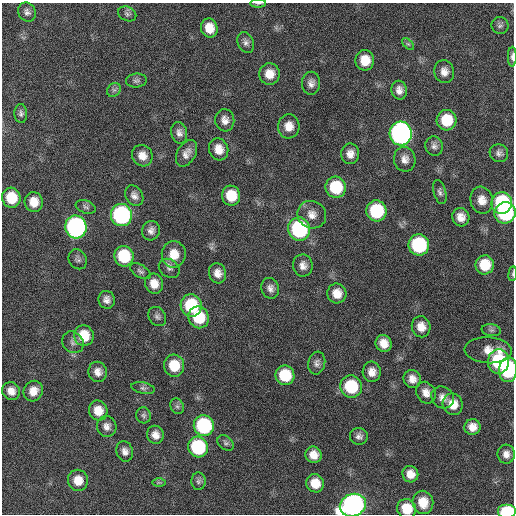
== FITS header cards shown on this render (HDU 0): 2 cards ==
NAXIS1  =                  512 / Axis length
NAXIS2  =                  512 / Axis length

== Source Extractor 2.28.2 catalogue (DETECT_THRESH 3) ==
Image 512 x 512 px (HDU 0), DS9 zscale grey, 1 PNG px = 1 image px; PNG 516 x 516 px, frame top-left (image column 1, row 512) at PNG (2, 3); each listed source drawn as its Kron ellipse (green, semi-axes under 4 px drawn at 4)
Background 115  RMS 11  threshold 34.1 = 3 sigma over >= 5 px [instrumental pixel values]
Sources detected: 105; all 105 listed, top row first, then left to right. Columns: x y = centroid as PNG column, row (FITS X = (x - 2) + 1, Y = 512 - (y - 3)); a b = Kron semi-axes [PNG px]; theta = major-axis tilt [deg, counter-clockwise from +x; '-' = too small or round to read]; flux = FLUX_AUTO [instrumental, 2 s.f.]
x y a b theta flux
258 3 8 3 1 1200
27 12 10 8 -60 3300
127 14 9 7 -25 2400
500 25 8 8 - 2400
209 28 9 8 - 11000
246 42 11 8 -65 3300
408 44 7 4 -43 1400
512 57 10 4 89 2300
365 60 10 9 - 14000
444 72 11 10 - 6100
269 74 11 10 - 9900
136 80 10 7 6 2400
311 83 11 9 85 4600
114 90 7 6 - 2200
399 90 9 7 -80 4900
21 113 9 6 -86 2400
225 120 11 9 -83 5300
447 120 10 10 - 24000
289 126 12 11 - 8700
179 133 11 8 -79 4100
401 133 12 11 - 300000
434 146 10 8 -72 3300
219 149 11 9 -73 8900
187 153 14 9 60 6000
499 153 9 8 - 3300
350 154 10 9 - 6100
142 156 11 10 - 8100
405 159 12 10 -79 5700
336 187 10 10 - 33000
440 192 12 6 -75 2600
134 196 11 8 -58 4300
231 196 10 9 - 19000
11 198 10 9 - 21000
482 200 13 11 -75 8600
34 202 10 9 - 11000
502 203 11 10 - 66000
86 207 10 6 -19 2300
376 211 10 10 - 50000
505 213 11 10 - 82000
121 215 11 10 - 130000
312 215 14 13 - 8100
461 217 9 8 - 6800
76 227 11 10 - 230000
299 229 11 11 - 99000
151 231 10 9 - 4200
419 245 10 10 - 73000
174 254 13 12 - 13000
124 256 10 9 - 37000
78 259 10 8 -58 2700
303 265 11 9 -81 5600
485 265 9 9 - 19000
169 268 11 8 -36 3400
140 271 11 6 -31 2400
218 273 10 8 -74 6000
513 274 7 3 82 1100
154 284 10 9 - 9100
270 288 10 8 -73 4300
337 293 10 9 - 9100
107 300 9 8 - 4300
191 305 11 10 - 41000
157 316 10 8 -56 2700
199 317 11 10 - 28000
421 327 10 9 - 8600
491 330 9 6 -9 2000
84 336 10 9 - 18000
73 342 11 10 - 3700
384 343 8 8 - 8500
488 350 23 13 -3 11000
499 362 12 10 84 58000
317 363 11 8 79 3600
174 366 11 10 - 19000
508 370 12 9 83 57000
98 372 10 9 - 5600
372 372 10 9 - 6600
285 375 10 9 - 27000
412 379 9 8 - 6500
351 387 11 10 - 41000
143 388 12 5 -12 2400
11 391 9 8 - 6700
33 391 11 9 58 8300
426 393 11 9 -58 6400
443 397 12 10 -39 5700
453 404 11 10 - 10000
177 406 8 6 -61 2000
98 411 10 9 - 11000
144 415 8 7 - 2200
107 426 10 9 - 4400
204 426 10 10 - 81000
472 427 8 8 - 7300
155 435 9 8 - 5700
359 436 9 8 - 3300
226 443 9 6 -39 2100
198 447 10 9 - 61000
125 451 10 8 -73 4600
506 454 9 8 - 5100
313 455 8 8 - 7500
410 474 8 8 - 7900
78 480 10 10 - 11000
198 481 8 7 - 2400
159 482 7 4 0 1300
315 483 9 9 - 12000
423 502 11 10 - 13000
353 505 13 11 21 340000
407 509 10 9 - 17000
507 512 9 7 0 49000
At the frame edge (FLAGS 8, measured only in part): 6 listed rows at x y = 258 3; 512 57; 513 274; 353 505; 407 509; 507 512